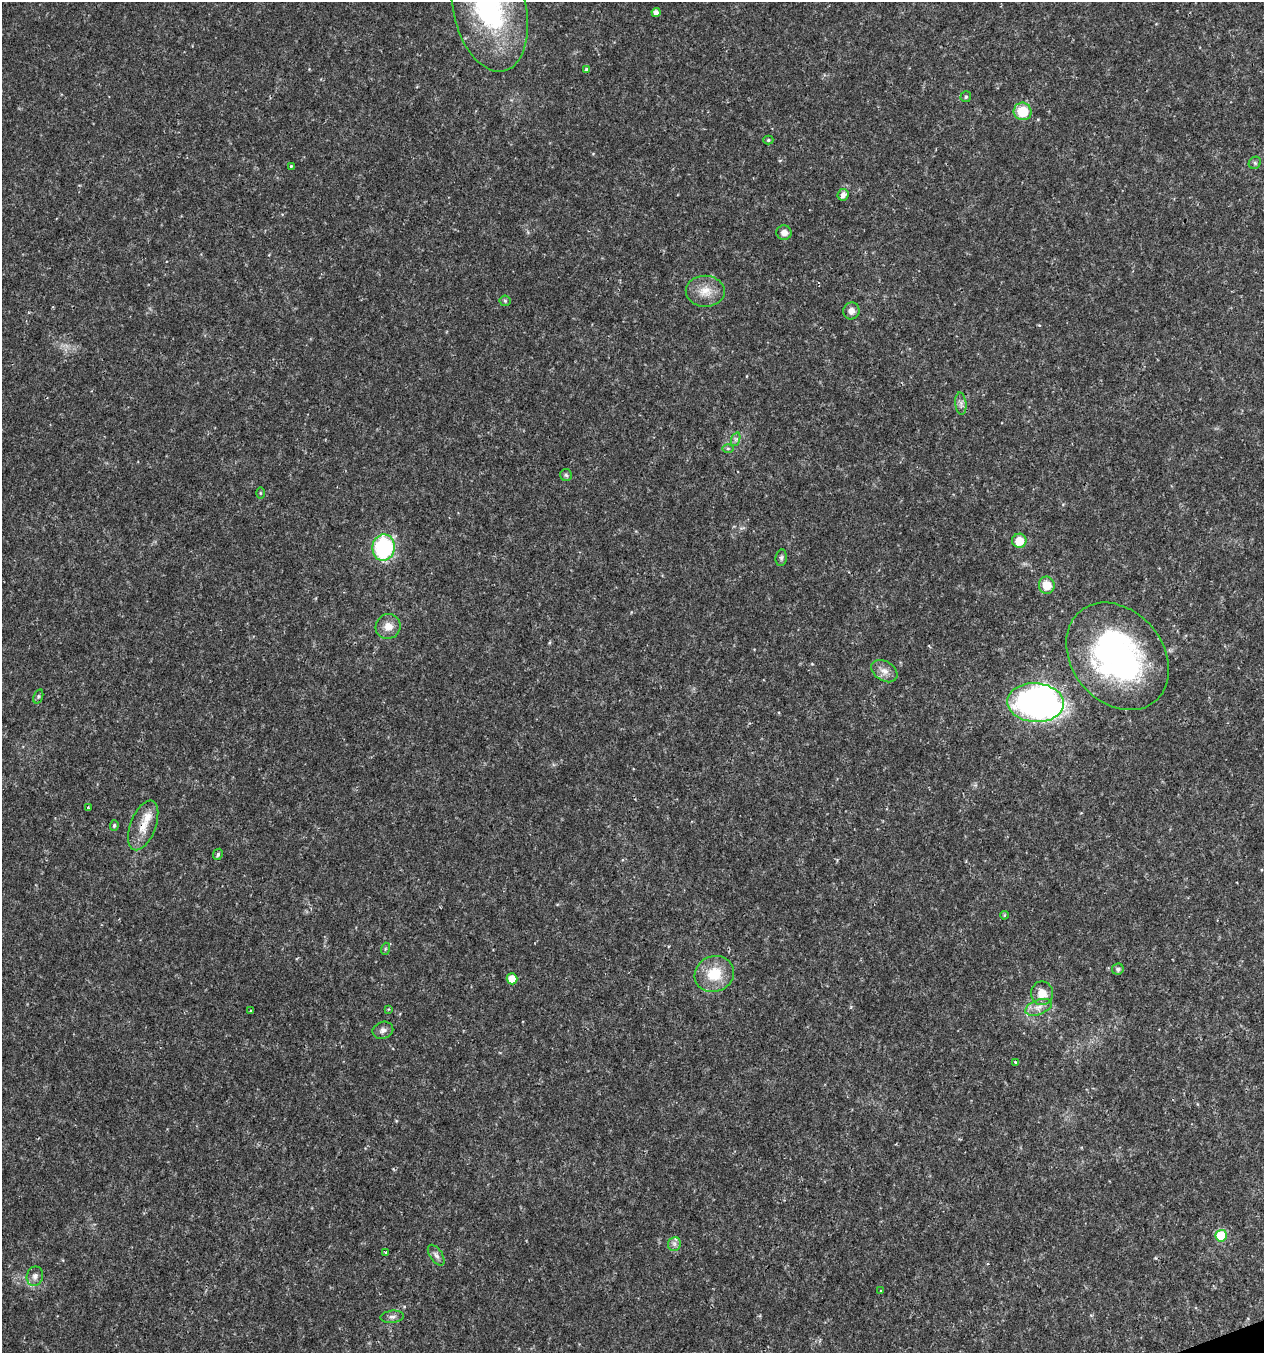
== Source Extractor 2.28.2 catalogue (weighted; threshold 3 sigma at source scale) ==
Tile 6 of 4 x 4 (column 2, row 2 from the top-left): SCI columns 1382-2643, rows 2703-4053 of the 5232 x 5405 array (HDU 1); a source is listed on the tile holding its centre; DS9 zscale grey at full resolution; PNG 1266 x 1355 px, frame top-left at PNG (2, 2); each listed source drawn as its Kron ellipse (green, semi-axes under 4 px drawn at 4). Shown black and unused: <1% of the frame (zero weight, under 2 of 3 exposures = <1% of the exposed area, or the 3 px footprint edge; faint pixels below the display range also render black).
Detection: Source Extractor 2.28.2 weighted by HDU 2 'WHT'; one run over the whole footprint, this tile lists its part. Background 0.0262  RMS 0.003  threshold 0.0135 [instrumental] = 3 sigma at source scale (4.5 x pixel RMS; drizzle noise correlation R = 1.50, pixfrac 1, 0.0396/0.0396 arcsec/px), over >= 5 px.
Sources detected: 50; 1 inside a brighter listed object's ellipse — not listed separately; the other 49 listed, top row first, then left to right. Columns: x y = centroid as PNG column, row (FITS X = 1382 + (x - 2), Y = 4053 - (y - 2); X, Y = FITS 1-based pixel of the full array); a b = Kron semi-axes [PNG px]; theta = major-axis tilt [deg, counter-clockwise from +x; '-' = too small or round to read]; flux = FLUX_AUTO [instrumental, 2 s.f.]
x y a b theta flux
489 8 65 36 -77 51
656 12 4 4 - 1.6
587 69 4 3 - 0.72
966 97 5 5 - 0.51
1023 111 9 9 - 7.7
768 140 5 4 - 0.44
1255 163 6 5 - 0.58
291 166 3 3 - 0.27
843 195 6 5 - 1.7
784 232 8 7 - 1.8
705 291 19 15 -1 4.7
505 301 5 5 - 0.46
851 311 8 8 - 1.8
961 404 11 5 -84 1.2
736 439 7 4 72 0.64
728 449 6 4 0 0.47
566 475 6 6 - 0.6
260 493 5 3 - 0.32
1019 541 7 7 - 5.5
384 547 13 11 81 30
781 558 8 5 81 0.71
1047 585 8 8 - 4.6
388 626 12 12 - 3.1
1118 656 59 45 -50 75
884 671 14 10 -33 2.4
38 696 7 4 71 0.49
1036 703 28 19 -4 120
88 807 4 4 - 0.57
114 825 5 4 - 0.49
143 825 26 12 69 5
218 854 6 4 62 0.6
1004 915 4 3 - 0.45
385 949 6 4 72 0.38
1118 969 6 5 - 0.76
714 974 20 18 22 8.4
512 979 5 5 - 4.9
1042 993 12 11 - 3.9
1039 1007 14 7 20 2.2
389 1009 3 3 - 0.3
250 1011 3 2 - 0.36
383 1030 10 8 19 1.4
1015 1062 4 3 - 0.26
1221 1236 6 5 - 15
674 1244 7 6 - 1
385 1252 4 3 - 0.35
436 1255 12 6 -55 1.2
35 1276 10 8 71 1.5
880 1291 4 2 - 0.22
392 1317 11 6 5 1.1
Overlapping masked pixels (flux is a lower limit): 1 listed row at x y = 143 825
Isophote crosses this tile's border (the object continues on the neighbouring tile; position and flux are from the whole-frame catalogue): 1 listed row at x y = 489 8